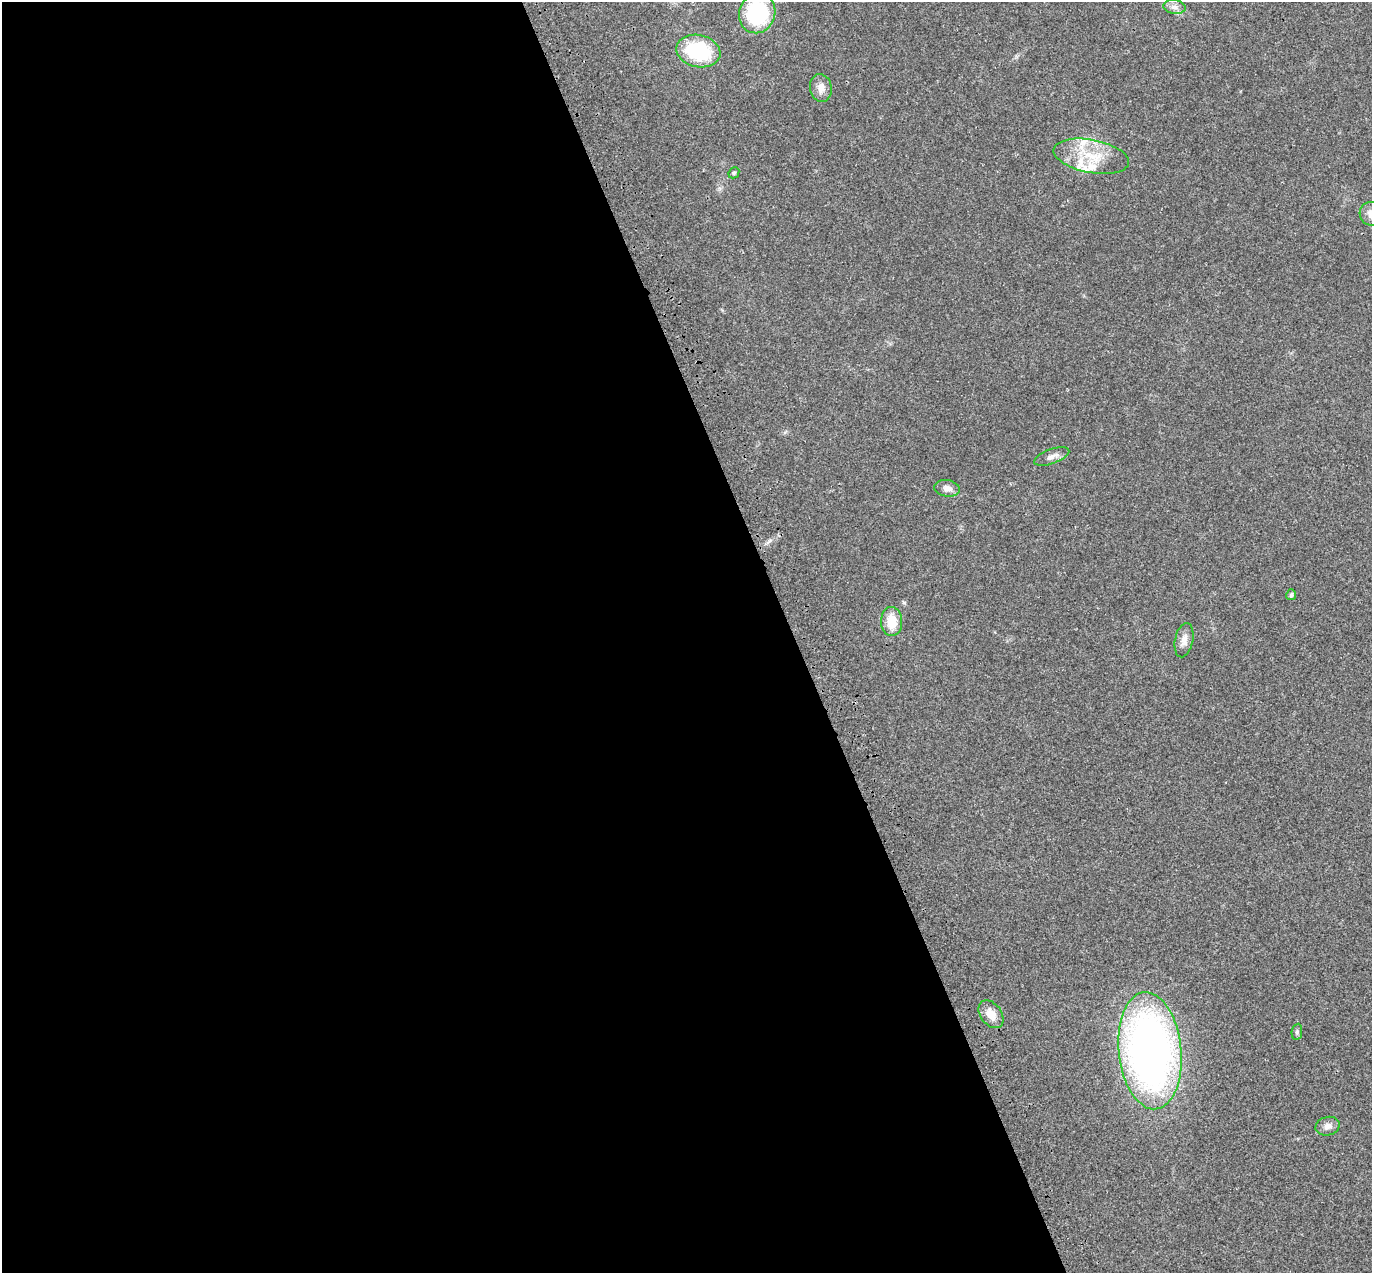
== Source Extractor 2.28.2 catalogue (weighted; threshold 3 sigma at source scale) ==
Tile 9 of 4 x 4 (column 1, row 3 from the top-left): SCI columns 113-1482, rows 1490-2760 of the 5707 x 5572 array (HDU 1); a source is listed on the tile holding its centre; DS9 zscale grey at full resolution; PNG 1374 x 1275 px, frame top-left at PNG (2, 2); each listed source drawn as its Kron ellipse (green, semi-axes under 4 px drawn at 4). Shown black and unused: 58% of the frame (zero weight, under 3 of 4 exposures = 9% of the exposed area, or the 3 px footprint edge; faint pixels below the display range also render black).
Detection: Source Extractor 2.28.2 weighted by HDU 2 'WHT'; one run over the whole footprint, this tile lists its part. Background 0.0222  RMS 0.003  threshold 0.0135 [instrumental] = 3 sigma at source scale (4.5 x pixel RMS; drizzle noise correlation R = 1.50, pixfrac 1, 0.0396/0.0396 arcsec/px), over >= 5 px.
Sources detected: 20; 4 inside a brighter listed object's ellipse — not listed separately; the other 16 listed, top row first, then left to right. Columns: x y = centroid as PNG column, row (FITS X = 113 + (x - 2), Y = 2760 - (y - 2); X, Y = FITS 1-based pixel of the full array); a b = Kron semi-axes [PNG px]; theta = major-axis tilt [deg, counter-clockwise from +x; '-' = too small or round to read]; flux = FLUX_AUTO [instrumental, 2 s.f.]
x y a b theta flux
1174 7 11 7 -7 1.4
757 13 20 18 70 27
698 51 22 16 -11 20
821 88 14 11 -81 2.4
1091 156 38 16 -11 11
734 173 6 5 - 0.47
1371 214 12 11 - 2.5
1052 456 18 7 20 1.9
947 488 13 8 -8 1.8
1291 595 5 5 - 0.67
892 621 14 10 -87 5.8
1184 640 17 9 78 2.3
991 1014 15 10 -53 3.5
1297 1032 8 5 82 0.64
1150 1051 59 31 -84 170
1328 1126 12 9 14 1.6
Isophote crosses this tile's border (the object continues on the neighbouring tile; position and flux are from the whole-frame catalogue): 2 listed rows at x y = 757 13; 1371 214